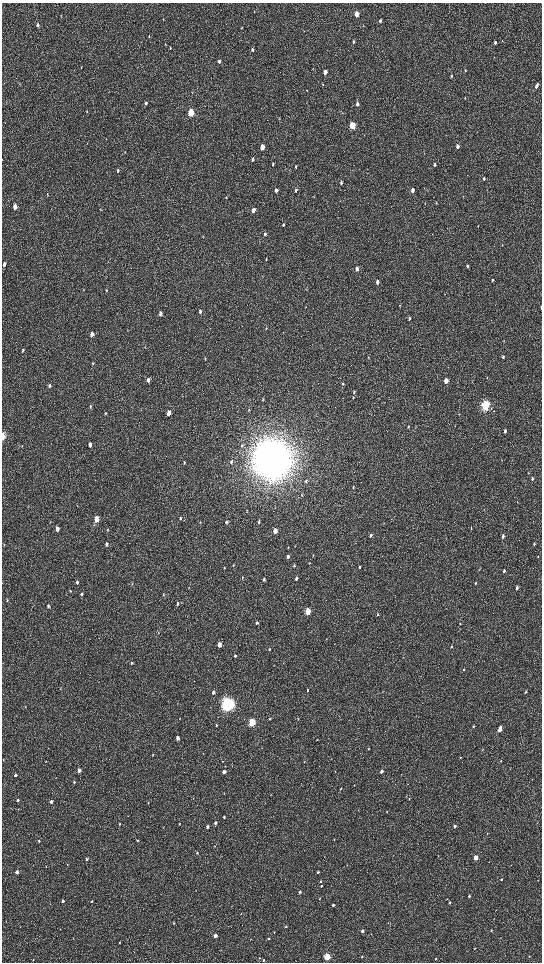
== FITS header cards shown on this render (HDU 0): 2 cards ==
NAXIS1  =                 1080 / length of data axis 1
NAXIS2  =                 1920 / length of data axis 2

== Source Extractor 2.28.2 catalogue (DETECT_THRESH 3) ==
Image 1080 x 1920 px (HDU 0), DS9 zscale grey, zoomed out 1/2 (1 PNG px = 2 x 2 image px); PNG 544 x 964 px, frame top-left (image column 1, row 1919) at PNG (2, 3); no overlay
Background 512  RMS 33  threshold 99.2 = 3 sigma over >= 5 px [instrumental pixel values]
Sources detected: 223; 1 cannot appear on this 1/2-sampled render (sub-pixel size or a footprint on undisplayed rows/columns) and is not listed; the other 222 listed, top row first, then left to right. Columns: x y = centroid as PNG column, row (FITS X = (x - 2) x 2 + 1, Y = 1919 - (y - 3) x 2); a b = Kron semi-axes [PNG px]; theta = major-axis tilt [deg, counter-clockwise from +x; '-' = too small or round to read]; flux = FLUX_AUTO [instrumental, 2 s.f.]
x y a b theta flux
254 12 3 2 - 2.3e+03
356 14 4 3 - 1.3e+05
380 21 3 3 - 1.5e+04
37 25 3 3 - 1.4e+04
363 26 3 2 - 2.7e+03
242 28 4 2 - 4.5e+03
149 36 4 2 - 4.2e+03
353 41 4 3 - 8.5e+03
495 42 3 2 - 1.3e+04
165 44 3 2 - 3.4e+03
170 48 3 2 - 3.9e+03
252 50 3 3 - 1.1e+04
219 61 4 3 - 1.3e+04
81 67 3 2 - 3.5e+03
465 70 3 2 - 5.2e+03
325 72 4 3 - 4.8e+04
452 76 4 2 - 5.0e+03
323 84 4 2 - 4.2e+03
538 84 3 2 - 6.4e+03
536 86 5 3 - 1.5e+04
307 90 4 1 - 2.3e+03
192 93 3 2 - 2.3e+03
465 98 3 2 - 3.5e+03
146 103 4 3 - 1.3e+04
357 104 4 3 - 2.1e+04
191 113 4 3 - 3.8e+05
352 125 4 3 - 3.4e+05
458 146 4 3 - 2.7e+04
262 147 4 3 - 7.1e+04
252 159 4 3 - 9.8e+03
273 164 4 3 - 8.9e+03
435 164 4 3 - 1.1e+04
296 167 4 3 - 4.7e+03
118 171 5 3 - 7.0e+03
484 179 4 2 - 8.2e+03
341 182 5 3 - 9.4e+03
276 190 4 3 - 2.5e+04
296 190 5 3 - 1.1e+04
412 190 4 3 - 3.3e+04
226 198 4 3 - 4.5e+03
436 203 4 3 - 4.9e+03
15 207 4 3 - 6.4e+04
253 210 4 3 - 4.4e+04
283 225 4 3 - 8.1e+03
478 226 3 2 - 2.4e+03
265 234 4 3 - 1.4e+04
502 245 4 2 - 3.4e+03
266 259 4 2 - 5.3e+03
4 264 4 3 - 3.3e+04
467 266 4 3 - 1.0e+04
357 269 5 3 - 2.8e+04
492 280 4 3 - 7.1e+03
377 282 4 3 - 3.3e+04
106 290 3 2 - 3.5e+03
541 307 4 1 - 8.5e+03
200 311 5 3 - 1.5e+04
160 313 5 3 - 2.5e+04
409 318 4 3 - 1.1e+04
266 328 4 2 - 4.3e+03
92 334 5 3 - 3.1e+04
23 350 4 3 - 9.8e+03
503 357 4 2 - 1.1e+04
368 358 5 3 - 5.5e+03
205 359 4 3 - 6.3e+03
93 363 4 3 - 4.2e+03
487 377 4 3 - 3.7e+03
148 380 4 3 - 3.6e+04
446 381 4 3 - 7.5e+04
342 384 5 3 - 6.0e+03
49 386 5 3 - 1.1e+04
354 392 5 3 - 8.7e+03
353 397 4 3 - 6.5e+03
263 399 5 3 - 5.6e+03
485 405 5 3 - 9.9e+05
90 406 5 3 - 9.0e+03
494 411 3 2 - 3.3e+03
105 413 4 3 - 5.2e+03
168 413 4 3 - 5.5e+04
408 427 5 2 - 4.7e+03
505 431 4 2 - 1.8e+04
3 436 5 2 - 8.3e+04
90 445 4 3 - 3.2e+04
272 459 15 14 - 2.2e+07
502 460 3 2 - 2.5e+03
184 462 4 3 - 5.1e+03
231 462 5 3 - 9.3e+03
532 479 4 3 - 8.7e+03
306 481 4 3 - 6.5e+03
353 487 5 3 - 5.7e+03
247 510 4 2 - 4.1e+03
180 518 4 3 - 9.0e+03
96 519 4 3 - 1.2e+05
200 522 3 2 - 3.1e+03
226 522 4 3 - 1.0e+04
259 522 5 3 - 8.5e+03
471 528 5 2 - 3.8e+03
57 529 4 3 - 4.1e+04
107 529 4 2 - 4.5e+03
275 531 4 3 - 7.0e+04
370 535 4 3 - 1.5e+04
503 536 4 2 - 2.4e+04
106 544 5 3 - 1.5e+04
534 544 4 2 - 8.7e+03
288 547 4 2 - 4.0e+03
313 555 4 2 - 3.9e+03
538 556 3 2 - 3.0e+03
288 557 4 3 - 2.0e+04
309 563 3 3 - 4.1e+03
233 565 4 3 - 5.7e+03
294 566 3 3 - 5.2e+03
359 567 3 3 - 8.4e+03
224 568 4 3 - 5.7e+03
479 569 3 2 - 3.3e+03
504 571 3 2 - 1.3e+04
242 577 4 2 - 4.2e+03
264 579 4 3 - 1.2e+04
296 579 4 3 - 1.3e+04
77 582 5 3 - 1.4e+04
475 583 4 2 - 6.4e+03
132 584 3 2 - 2.9e+03
517 588 4 3 - 2.1e+04
70 591 4 3 - 5.4e+03
81 594 4 3 - 1.1e+04
164 594 4 3 - 6.3e+03
7 600 4 2 - 5.7e+03
177 604 4 3 - 7.3e+03
48 606 4 3 - 1.1e+04
308 611 4 3 - 2.0e+05
378 614 4 3 - 6.5e+03
257 623 4 3 - 1.4e+04
460 624 3 2 - 4.8e+03
159 633 3 3 - 4.1e+03
219 644 4 3 - 8.8e+04
451 647 3 2 - 4.4e+03
269 649 4 3 - 7.1e+03
235 656 4 3 - 1.1e+04
131 663 4 3 - 7.5e+03
464 669 3 3 - 7.1e+03
60 689 3 3 - 3.8e+03
307 690 4 3 - 8.9e+03
213 692 4 3 - 1.8e+04
526 692 3 2 - 1.0e+04
227 704 5 5 - 2.8e+06
25 707 3 2 - 2.5e+03
179 719 3 2 - 2.9e+03
270 719 3 3 - 5.7e+03
298 719 4 2 - 3.3e+03
252 722 4 3 - 4.7e+05
217 725 3 3 - 6.0e+03
473 726 3 2 - 6.4e+03
500 729 5 2 - 6.4e+04
178 738 3 3 - 3.3e+04
317 740 3 2 - 2.5e+03
368 749 3 2 - 2.4e+03
483 749 3 2 - 3.9e+03
153 754 3 2 - 4.1e+03
461 757 3 2 - 4.2e+03
222 761 2 2 - 2.4e+03
304 761 3 2 - 3.2e+03
501 761 2 2 - 2.7e+03
46 762 2 1 - 1.8e+03
79 770 3 3 - 4.3e+04
381 771 3 2 - 2.8e+04
224 772 3 3 - 3.7e+04
15 775 3 3 - 1.2e+04
74 782 4 3 - 8.9e+03
354 785 3 2 - 2.9e+03
341 789 3 2 - 4.5e+03
224 793 3 2 - 2.9e+03
409 799 3 2 - 3.8e+03
17 800 3 3 - 9.9e+03
51 802 3 3 - 2.6e+04
18 809 3 2 - 2.0e+03
387 812 2 2 - 2.7e+03
224 817 2 2 - 8.7e+03
215 823 3 3 - 2.2e+04
120 824 3 2 - 4.6e+03
179 824 3 2 - 3.0e+03
455 826 3 2 - 1.9e+04
207 827 3 2 - 1.3e+04
334 839 3 2 - 2.3e+03
137 840 2 2 - 7.7e+03
39 841 3 2 - 8.6e+03
215 846 2 2 - 2.1e+03
197 852 3 3 - 7.6e+03
476 858 3 2 - 1.1e+05
87 859 3 3 - 1.5e+04
67 864 3 2 - 2.6e+03
46 866 3 2 - 3.7e+03
17 872 3 2 - 2.3e+04
318 872 3 3 - 8.6e+03
501 879 3 2 - 8.9e+03
538 880 3 2 - 2.1e+03
320 881 3 2 - 7.9e+03
321 886 3 2 - 7.4e+03
300 892 3 2 - 1.9e+04
469 896 3 2 - 1.5e+04
319 898 3 2 - 2.9e+03
63 901 3 2 - 1.3e+04
92 901 3 2 - 6.1e+03
450 902 3 2 - 6.5e+03
333 905 3 2 - 1.2e+04
458 913 2 2 - 2.3e+03
241 914 2 2 - 1.8e+03
173 923 3 3 - 7.2e+03
388 923 3 2 - 2.3e+03
286 927 3 3 - 6.0e+03
491 930 3 2 - 3.9e+03
362 931 3 2 - 2.9e+04
215 936 3 2 - 6.1e+04
73 938 3 2 - 2.2e+03
268 939 3 3 - 6.4e+03
119 943 3 2 - 5.0e+03
145 943 2 1 - 1.8e+03
474 948 3 2 - 2.7e+03
529 956 3 2 - 3.9e+03
327 957 3 3 - 4.4e+05
362 957 3 2 - 7.3e+03
259 958 3 2 - 3.8e+03
436 959 2 2 - 4.8e+03
33 960 3 2 - 3.6e+03
263 960 3 3 - 8.2e+03
At the frame edge (FLAGS 8, measured only in part): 2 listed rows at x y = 541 307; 3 436
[1 sub-pixel or undisplayed-footprint detection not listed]